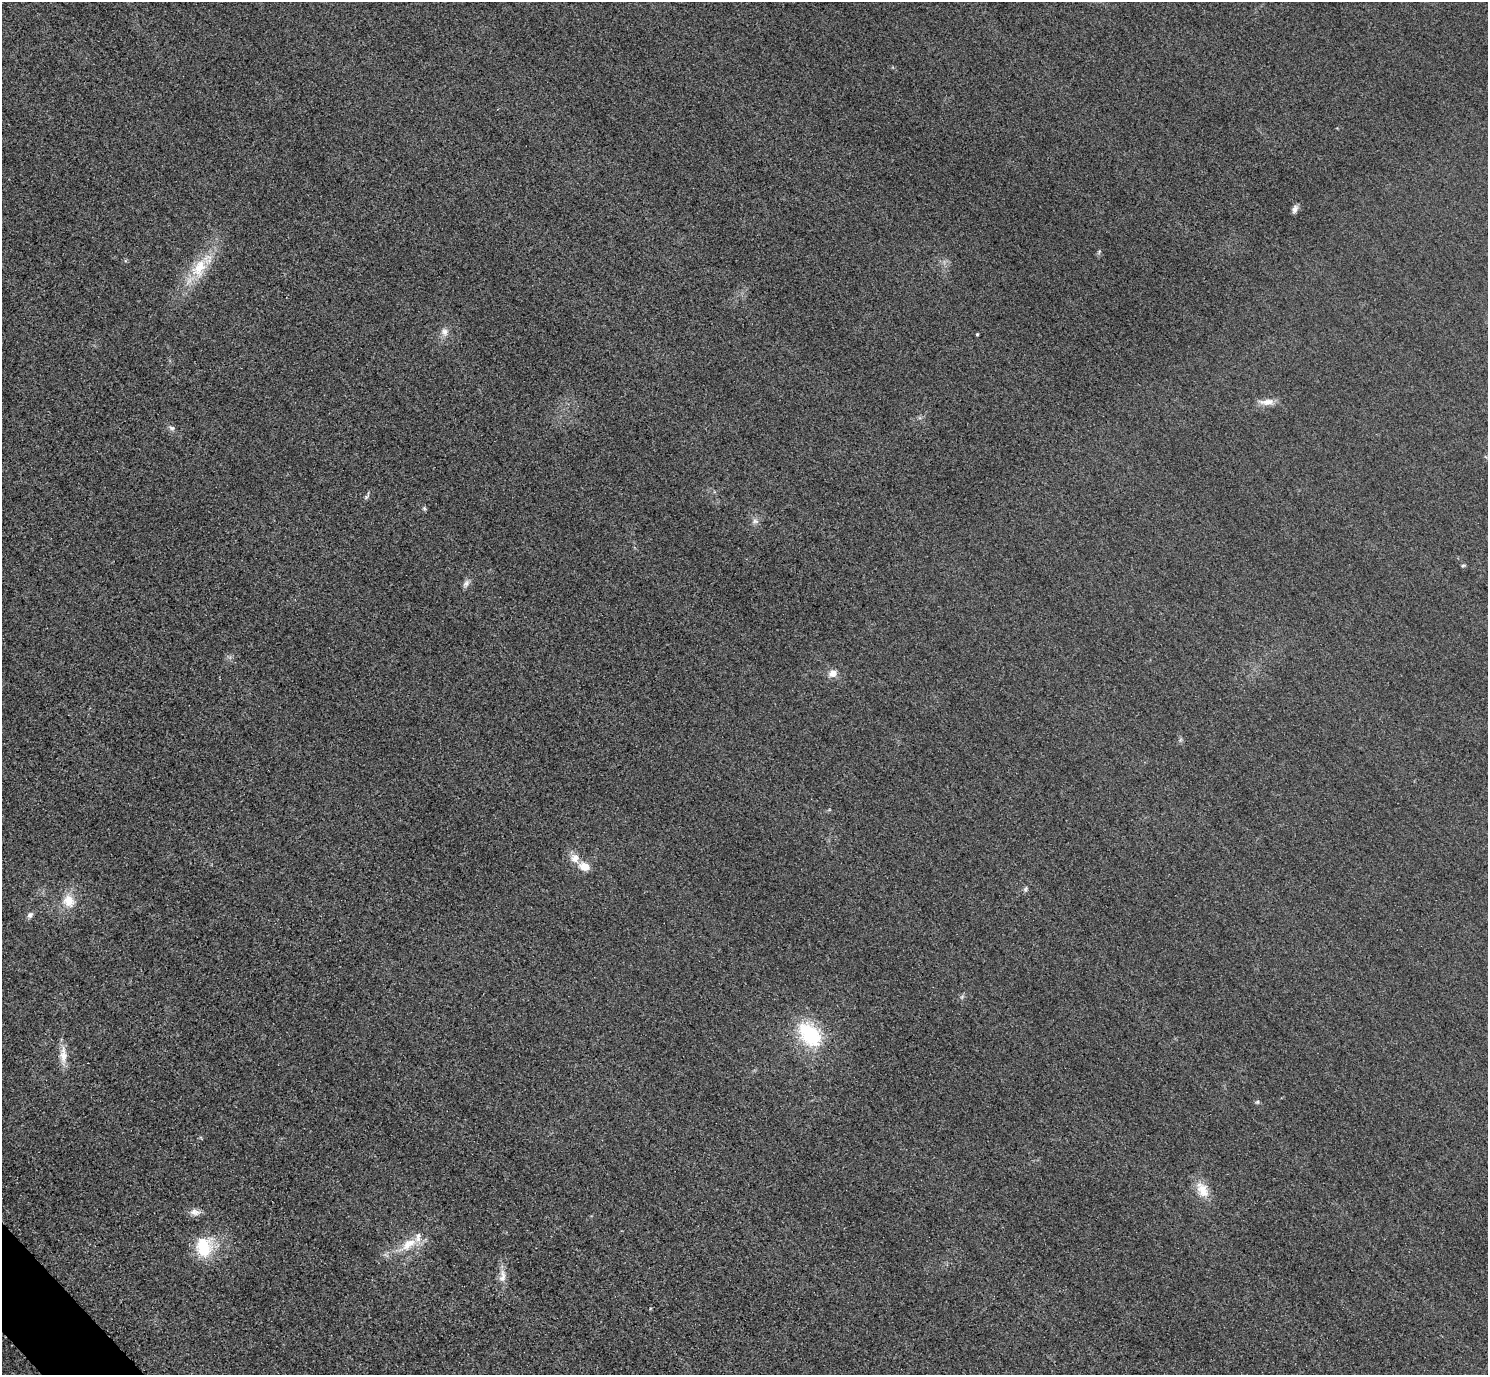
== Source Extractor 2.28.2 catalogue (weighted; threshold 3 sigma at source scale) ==
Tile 7 of 4 x 4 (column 3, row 2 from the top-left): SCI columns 3004-4489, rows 2931-4303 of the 6005 x 6003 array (HDU 1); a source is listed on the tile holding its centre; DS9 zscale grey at full resolution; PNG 1490 x 1377 px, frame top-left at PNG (2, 2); no overlay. Shown black and unused: <1% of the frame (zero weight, under 3 of 4 exposures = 3% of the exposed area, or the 3 px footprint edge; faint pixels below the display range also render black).
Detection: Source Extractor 2.28.2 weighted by HDU 2 'WHT'; one run over the whole footprint, this tile lists its part. Background 0.0513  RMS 0.016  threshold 0.0718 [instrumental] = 3 sigma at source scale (4.5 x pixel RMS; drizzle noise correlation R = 1.50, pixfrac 1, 0.05/0.05 arcsec/px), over >= 5 px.
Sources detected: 26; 1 inside a brighter listed object's ellipse — not listed separately; the other 25 listed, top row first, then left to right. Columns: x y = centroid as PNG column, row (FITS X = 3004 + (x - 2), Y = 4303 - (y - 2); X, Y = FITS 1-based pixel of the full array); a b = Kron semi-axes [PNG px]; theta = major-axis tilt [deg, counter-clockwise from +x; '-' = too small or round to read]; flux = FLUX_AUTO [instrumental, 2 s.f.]
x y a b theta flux
1295 209 10 6 68 5.8
199 268 31 18 62 53
445 332 11 9 -67 8.9
977 334 3 3 - 1.6
1267 402 22 8 3 13
172 428 8 6 -15 4
367 496 9 4 49 3.3
424 508 5 5 - 2.4
755 521 10 6 0 5.8
1463 565 6 4 2 1.9
466 583 11 7 57 6.2
833 673 11 9 20 12
575 858 12 11 - 14
584 866 11 9 -19 19
1025 889 8 5 62 3.2
69 901 19 16 -58 27
30 915 8 6 48 5.2
810 1034 30 20 -49 110
63 1055 27 9 -90 19
1257 1102 5 5 - 2.4
1202 1190 23 14 -62 25
195 1212 14 9 -11 9.7
408 1244 28 12 36 34
204 1247 27 22 88 61
502 1276 19 9 84 14